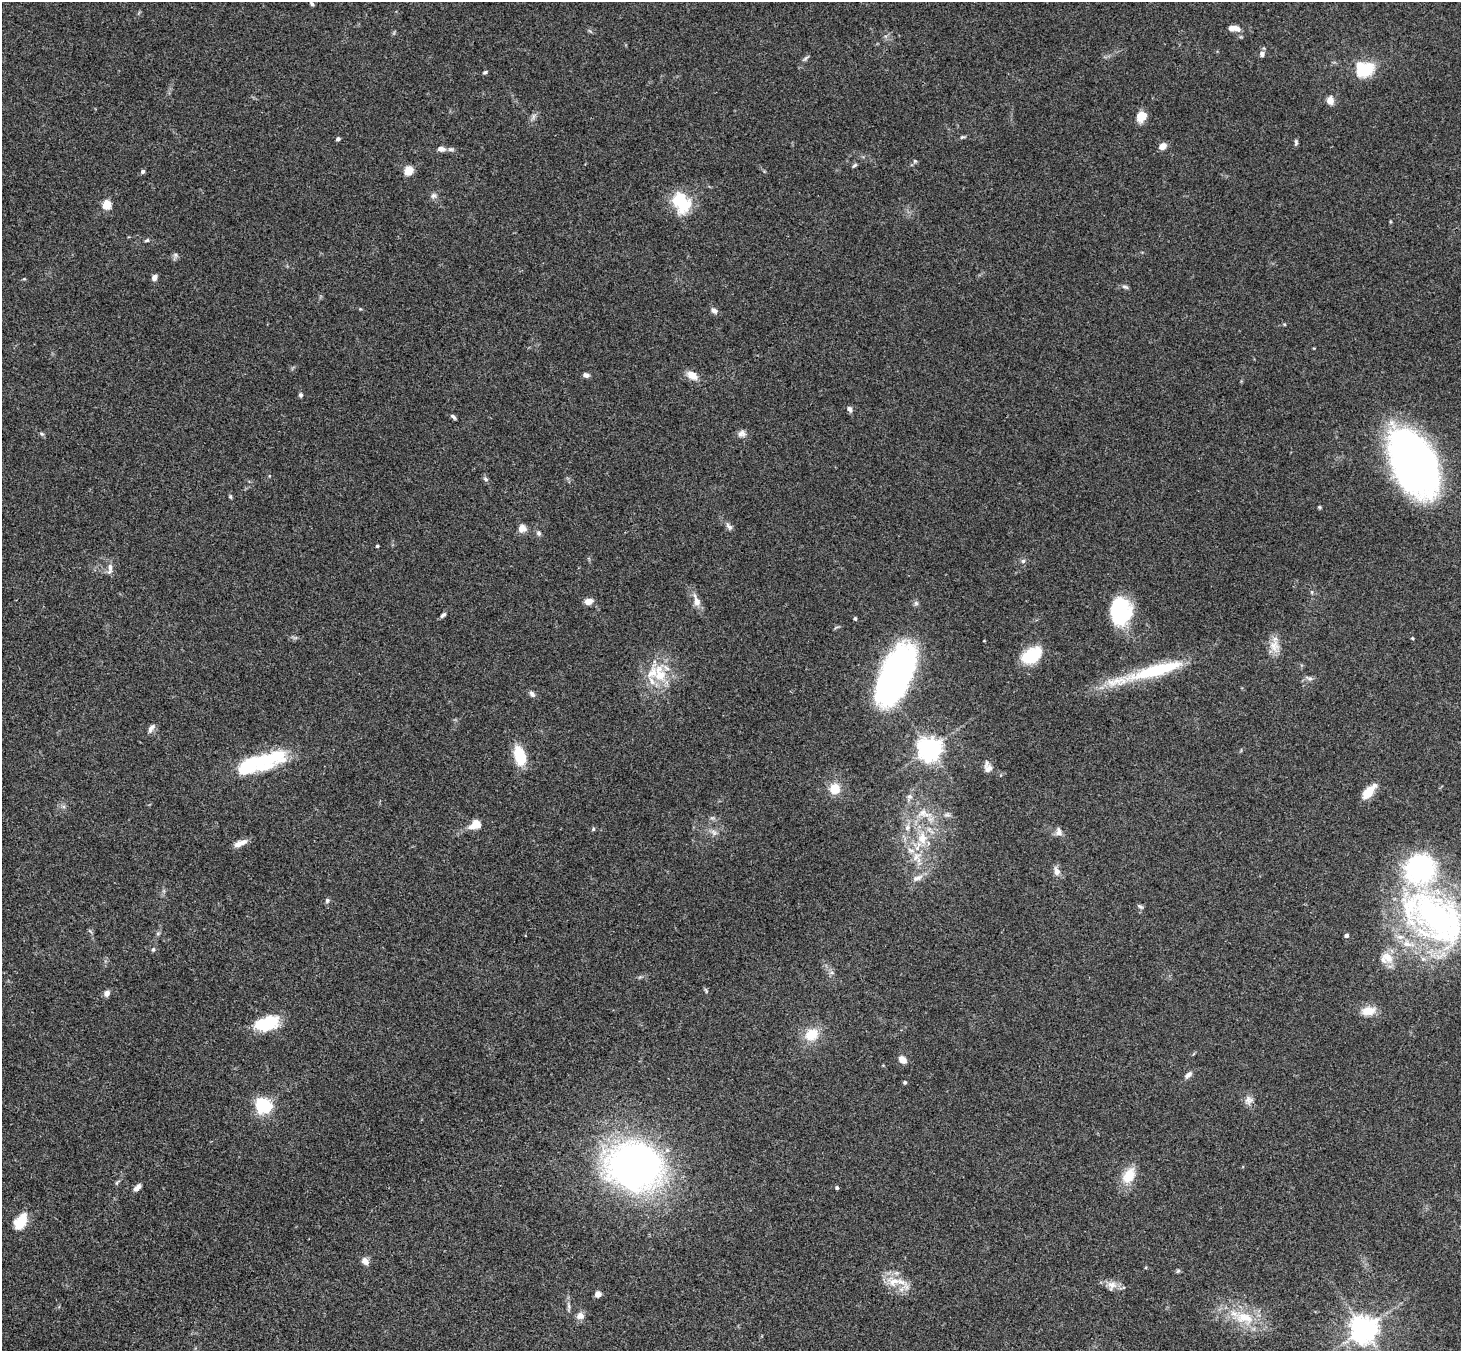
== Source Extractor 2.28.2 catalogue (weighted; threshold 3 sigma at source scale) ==
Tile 7 of 4 x 4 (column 3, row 2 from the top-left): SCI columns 2974-4432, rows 3031-4379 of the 5942 x 5923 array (HDU 1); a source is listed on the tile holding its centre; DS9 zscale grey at full resolution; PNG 1463 x 1353 px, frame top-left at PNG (2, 2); no overlay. Shown black and unused: <1% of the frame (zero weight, under 3 of 4 exposures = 6% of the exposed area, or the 3 px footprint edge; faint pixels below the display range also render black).
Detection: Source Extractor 2.28.2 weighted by HDU 2 'WHT'; one run over the whole footprint, this tile lists its part. Background 0.168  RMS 0.0077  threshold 0.0348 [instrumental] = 3 sigma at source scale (4.5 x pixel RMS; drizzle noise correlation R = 1.50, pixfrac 1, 0.05/0.05 arcsec/px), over >= 5 px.
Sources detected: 116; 3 inside a brighter object's white glare — not listed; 5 inside a brighter listed object's ellipse — not listed separately; the other 108 listed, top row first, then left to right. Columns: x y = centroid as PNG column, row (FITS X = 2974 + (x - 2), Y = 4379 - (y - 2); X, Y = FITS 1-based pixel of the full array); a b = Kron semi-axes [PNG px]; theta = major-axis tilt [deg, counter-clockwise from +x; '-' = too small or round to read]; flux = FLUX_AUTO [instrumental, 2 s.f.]
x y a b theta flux
312 4 6 4 -46 1.3
1234 28 15 6 -4 6.1
1262 54 7 7 - 2.7
805 58 10 4 45 1.6
1366 69 23 13 39 24
485 72 5 4 - 1.2
1330 100 8 7 - 6.3
533 116 9 4 71 2
1141 117 13 10 49 8.9
962 137 7 4 23 1.1
338 139 4 3 - 2.1
1296 142 8 5 -90 1.5
1162 146 7 5 35 7.2
441 149 10 7 -5 4.1
915 161 5 5 - 1.1
854 165 8 4 35 1.2
143 171 5 4 - 1.9
408 171 5 5 - 36
433 196 8 7 - 2.4
681 201 28 19 -71 31
107 205 5 5 - 33
147 240 6 4 28 1.2
176 255 7 4 90 1.7
154 278 7 5 76 3.4
1125 287 10 5 -22 1.7
714 311 9 6 -39 2.9
586 375 7 5 -19 2.9
692 375 14 9 -32 8.3
301 395 5 4 - 1.8
850 409 8 5 -60 2.4
453 417 8 4 -45 1.6
742 433 11 9 14 3.7
42 434 7 4 -31 1.2
1413 461 61 32 -63 420
485 479 8 5 -29 1.6
230 497 5 4 - 1
1319 507 5 4 - 0.86
729 526 12 5 -48 2.7
522 528 8 8 - 6.1
539 533 7 6 - 2
377 546 3 3 - 1
1023 561 5 5 - 1.7
110 567 13 6 -86 3.9
588 601 9 7 8 5.6
696 601 20 8 -73 6.7
1120 610 28 20 -86 63
443 615 8 4 44 1.9
855 618 5 4 - 1.2
1412 638 4 4 - 0.76
1274 646 17 14 86 9.2
1031 656 24 15 32 28
1156 670 80 14 15 58
660 674 27 17 -78 25
894 676 55 25 66 260
1309 678 11 5 -11 2.5
532 694 8 6 -48 2.8
151 728 13 6 54 3.4
929 749 7 7 - 700
520 756 20 11 -75 25
263 761 48 19 2 46
988 767 14 9 -73 4.6
835 789 11 11 - 12
1369 792 18 8 47 15
910 796 7 7 - 2.2
923 813 13 11 36 8.4
947 815 9 4 -8 1.9
475 824 13 9 31 9.9
907 828 8 6 89 2.8
593 829 5 4 - 1.1
714 832 11 5 -51 2.7
1059 832 11 8 -80 3.5
922 838 18 12 -86 14
240 843 16 6 22 5.8
910 850 10 5 -26 3.2
916 857 14 7 51 6.1
1057 871 9 7 -76 5.2
917 878 16 7 21 4.8
327 900 7 6 - 1.6
1140 906 9 4 -31 1.5
1434 917 88 51 -35 260
1346 935 4 4 - 2.5
153 950 6 4 63 1.3
1388 958 18 13 -46 11
832 973 6 4 -19 1.4
706 991 8 4 -59 1.1
107 993 7 6 - 3.6
1368 1011 19 11 6 10
267 1023 25 14 17 35
812 1034 15 12 35 16
903 1060 11 8 -43 4.6
1188 1075 11 6 42 3.3
905 1082 4 4 - 1.6
1249 1100 11 10 - 4.5
263 1106 8 6 -32 220
635 1165 46 38 -1 380
1129 1175 20 13 61 16
117 1183 6 4 89 1.1
137 1188 9 5 44 3.9
837 1188 4 4 - 1.3
21 1221 21 12 59 16
365 1261 10 7 -50 4.5
1178 1271 6 5 - 1.1
896 1281 31 11 -3 14
1112 1285 14 10 -10 6.3
598 1294 4 4 - 10
580 1316 9 8 - 4.7
1244 1318 28 15 -10 25
1364 1329 8 8 - 1000
Isophote crosses this tile's border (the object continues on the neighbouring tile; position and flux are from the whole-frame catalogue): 1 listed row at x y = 1434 917